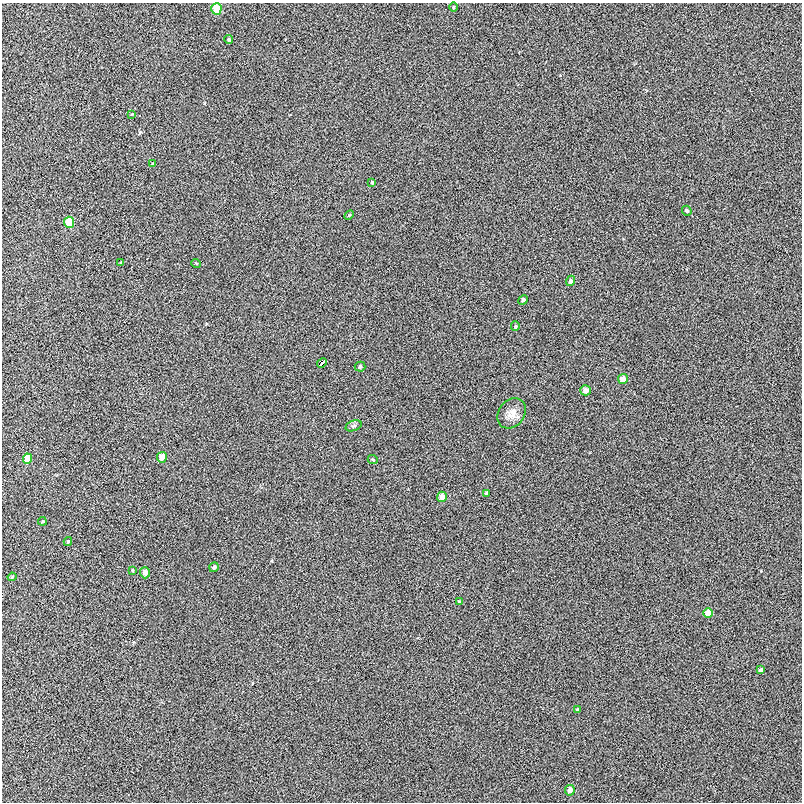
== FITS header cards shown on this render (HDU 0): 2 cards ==
NAXIS1  =                  800
NAXIS2  =                  800

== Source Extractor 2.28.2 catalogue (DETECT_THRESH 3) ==
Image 800 x 800 px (HDU 0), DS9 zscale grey, 1 PNG px = 1 image px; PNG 804 x 804 px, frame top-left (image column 1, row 800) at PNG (2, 3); each listed source drawn as its Kron ellipse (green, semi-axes under 4 px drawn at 4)
Background -0.00228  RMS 0.027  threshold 0.0821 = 3 sigma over >= 5 px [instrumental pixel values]
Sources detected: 36; all 36 listed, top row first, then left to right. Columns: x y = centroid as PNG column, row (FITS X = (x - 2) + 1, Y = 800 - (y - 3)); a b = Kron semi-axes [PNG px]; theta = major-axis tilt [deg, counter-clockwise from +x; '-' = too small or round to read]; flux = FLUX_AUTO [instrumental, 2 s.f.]
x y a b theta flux
453 7 5 3 - 1.5
216 9 5 5 - 37
229 39 4 4 - 3.5
132 114 4 3 - 1.4
153 164 3 3 - 2.2
372 182 3 3 - 2.5
687 211 5 4 - 3.5
349 215 6 3 45 1.9
69 222 5 5 - 37
121 263 4 3 - 2.4
196 263 5 3 - 1.6
571 281 5 4 - 5.1
523 300 5 4 - 4.7
515 326 5 4 - 2.2
322 363 5 3 - 28
360 367 5 5 - 4
623 379 5 5 - 13
585 390 5 5 - 11
512 413 16 13 53 19
354 426 8 5 21 4.1
162 457 5 5 - 13
28 459 5 4 - 31
373 460 5 3 - 1.7
486 493 3 3 - 1.9
442 497 5 5 - 13
42 521 4 3 - 1.7
68 541 4 3 - 2.3
214 567 5 4 - 4.7
132 570 4 3 - 1.9
145 573 5 5 - 8.6
12 577 4 3 - 2.1
459 602 4 3 - 3.9
708 613 5 4 - 21
761 670 4 3 - 5.1
577 710 4 3 - 2.7
570 790 5 4 - 11